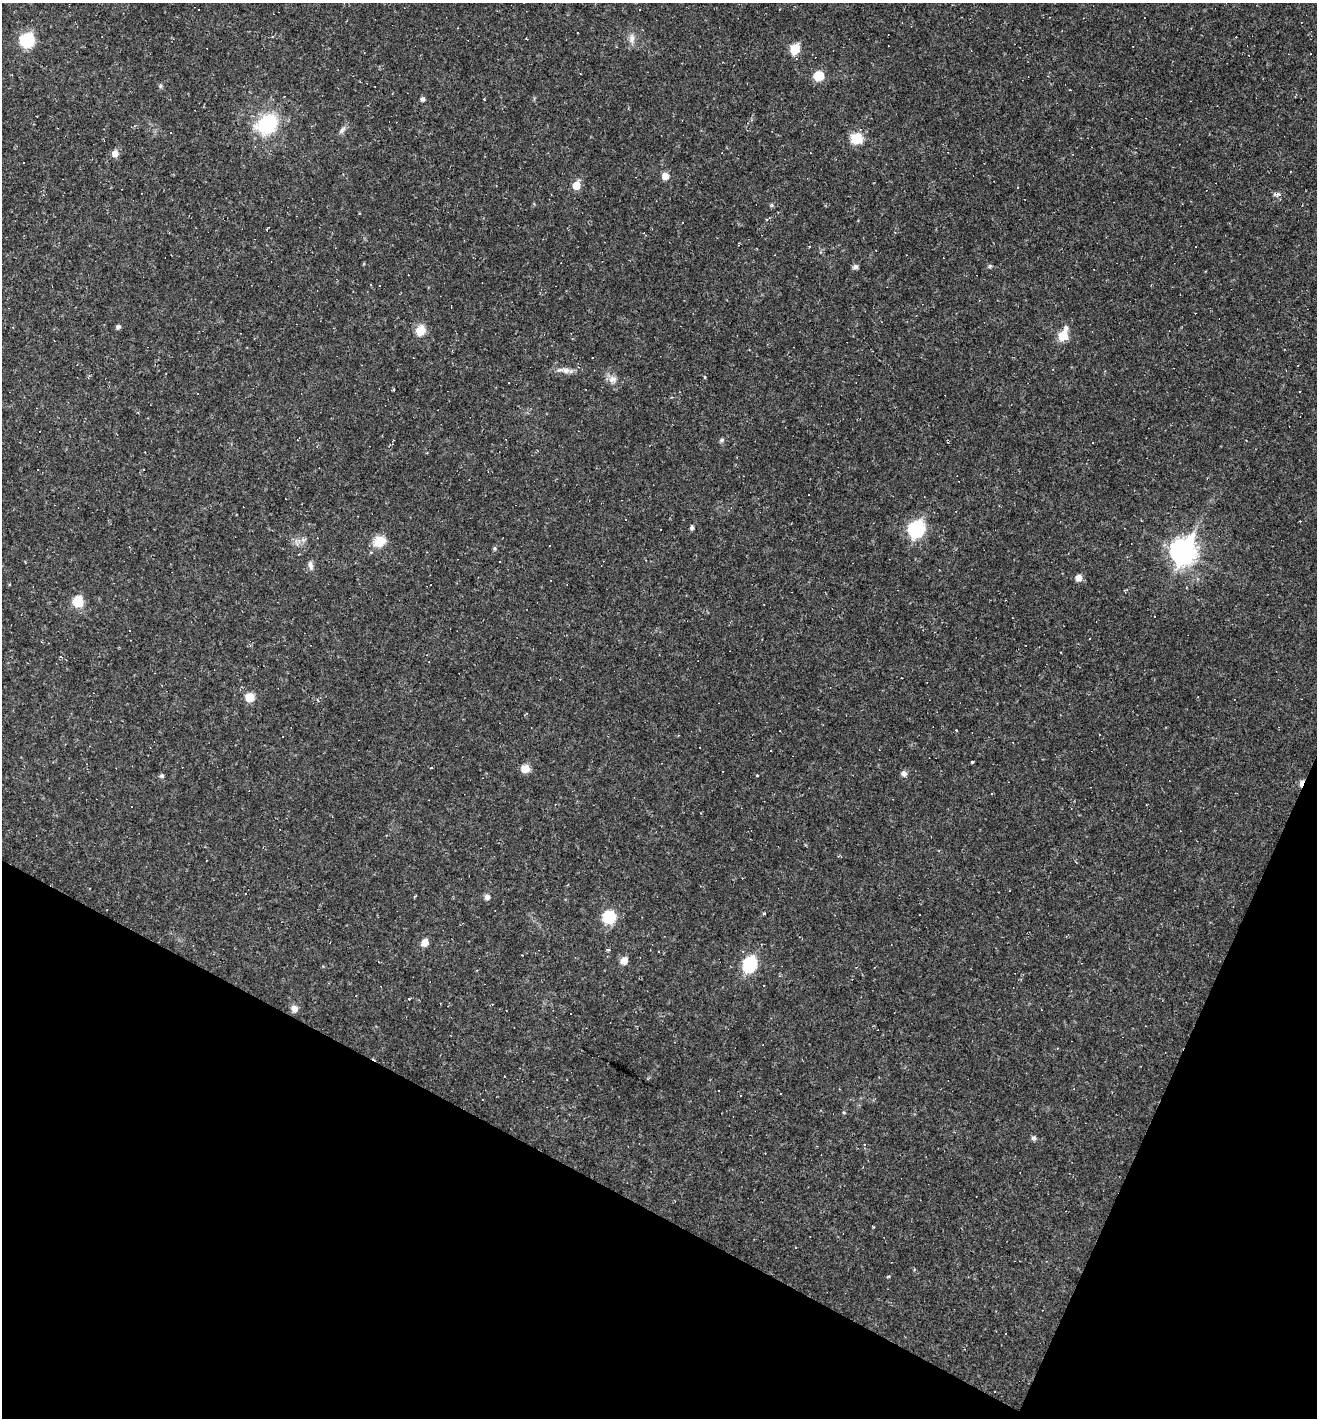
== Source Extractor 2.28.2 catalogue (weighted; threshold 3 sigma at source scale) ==
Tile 15 of 4 x 4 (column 3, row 4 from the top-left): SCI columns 2772-4086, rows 1-1416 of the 5676 x 5665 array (HDU 1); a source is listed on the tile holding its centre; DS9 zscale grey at full resolution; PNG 1319 x 1420 px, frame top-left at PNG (2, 3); no overlay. Shown black and unused: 21% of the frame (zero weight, under 2 of 3 exposures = <1% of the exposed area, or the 3 px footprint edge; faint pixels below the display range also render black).
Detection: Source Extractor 2.28.2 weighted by HDU 2 'WHT'; one run over the whole footprint, this tile lists its part. Background 0.0384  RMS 0.0067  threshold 0.03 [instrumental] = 3 sigma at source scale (4.5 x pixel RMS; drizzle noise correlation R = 1.50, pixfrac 1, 0.05/0.05 arcsec/px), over >= 5 px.
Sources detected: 106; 46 cosmic-ray / hot-pixel residue — not listed; the other 60 listed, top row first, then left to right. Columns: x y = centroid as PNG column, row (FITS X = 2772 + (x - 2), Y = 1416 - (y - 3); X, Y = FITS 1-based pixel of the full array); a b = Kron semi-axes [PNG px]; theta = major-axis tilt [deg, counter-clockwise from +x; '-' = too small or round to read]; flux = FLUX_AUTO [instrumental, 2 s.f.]
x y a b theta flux
273 36 4 2 - 0.63
632 39 13 8 83 4.2
27 40 8 8 - 54
795 49 7 7 - 18
818 76 8 8 - 15
160 86 5 5 - 1
422 99 5 5 - 1.9
267 124 25 19 31 42
860 129 4 4 - 0.91
342 130 12 6 55 2.4
856 139 8 8 - 21
115 153 7 7 - 4.5
665 176 7 7 - 5.7
576 185 6 6 - 11
1017 187 3 2 - 0.88
1278 194 8 5 -11 2
771 205 6 5 - 1.2
809 247 3 2 - 1.2
990 266 6 4 46 0.94
855 267 7 5 10 2
371 284 2 2 - 0.79
118 327 5 5 - 1.8
420 331 9 8 - 13
1063 336 8 6 70 31
566 370 13 8 -15 4.2
705 377 4 4 - 0.67
612 379 12 10 4 4.3
722 440 6 6 - 1.4
692 527 5 5 - 1.4
916 529 9 8 - 86
379 541 14 11 24 11
495 548 6 4 -89 0.99
1183 551 11 9 67 540
499 561 2 2 - 0.57
310 565 13 6 -78 2.6
1079 578 7 6 - 4.5
78 602 9 8 - 18
60 657 4 3 - 0.83
249 697 7 7 - 11
956 730 3 2 - 0.49
525 768 7 7 - 8.9
904 774 7 7 - 2.7
162 776 6 6 - 1.3
1301 783 8 4 74 4.6
132 807 2 2 - 0.63
701 813 3 2 - 0.62
246 894 2 2 - 0.52
487 897 7 7 - 2.4
764 913 5 3 - 0.64
609 917 9 8 - 35
424 942 7 6 - 6.3
624 961 8 7 - 5.6
749 964 10 8 69 50
322 966 4 3 - 0.61
763 986 2 2 - 0.57
409 999 3 3 - 25
294 1009 9 8 - 3.4
719 1090 3 3 - 4.6
844 1113 4 3 - 0.56
1034 1138 7 6 - 1.5
Overlapping masked pixels (flux is a lower limit): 1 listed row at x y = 1301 783